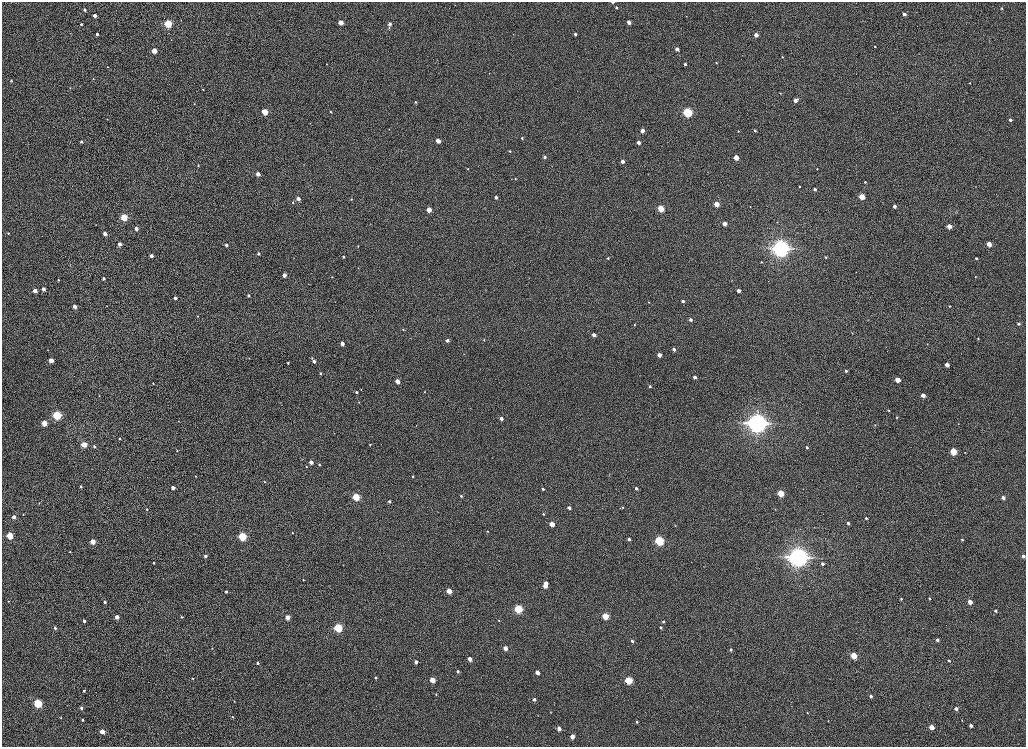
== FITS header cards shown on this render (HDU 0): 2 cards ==
NAXIS1  =                 2048
NAXIS2  =                 1489

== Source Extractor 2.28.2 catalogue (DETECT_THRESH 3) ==
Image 2048 x 1489 px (HDU 0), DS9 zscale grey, zoomed out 1/2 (1 PNG px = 2 x 2 image px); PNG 1028 x 749 px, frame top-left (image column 1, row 1489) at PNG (2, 2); no overlay
Background 1010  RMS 3.6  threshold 10.7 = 3 sigma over >= 5 px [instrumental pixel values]
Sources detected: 267; all 267 listed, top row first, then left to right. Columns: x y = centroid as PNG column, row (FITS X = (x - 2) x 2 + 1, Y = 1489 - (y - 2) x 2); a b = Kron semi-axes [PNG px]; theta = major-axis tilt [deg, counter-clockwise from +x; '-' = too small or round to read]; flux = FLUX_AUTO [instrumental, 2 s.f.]
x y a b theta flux
613 2 3 2 - 1000
616 8 3 2 - 1400
1002 8 2 2 - 830
85 10 3 3 - 2100
904 14 3 2 - 3600
95 15 3 2 - 4800
686 16 2 2 - 320
341 22 3 3 - 10000
629 22 3 3 - 6800
81 24 3 2 - 1100
168 24 3 3 - 70000
390 24 3 2 - 3600
389 27 3 2 - 470
97 34 3 3 - 1500
575 34 3 2 - 1700
756 35 3 3 - 8000
171 40 2 2 - 220
875 46 3 3 - 720
677 49 3 2 - 4200
154 51 3 3 - 18000
919 53 3 3 - 330
782 57 3 3 - 510
716 63 3 2 - 700
326 64 3 2 - 300
685 64 3 2 - 1800
108 67 3 2 - 360
489 73 3 2 - 250
93 79 3 2 - 380
11 81 3 2 - 1100
969 83 3 2 - 510
70 88 3 2 - 260
203 89 2 2 - 500
780 93 3 3 - 510
795 100 4 3 - 4700
416 102 2 2 - 720
194 104 3 2 - 350
265 112 3 3 - 29000
330 112 2 2 - 720
688 112 3 3 - 130000
107 119 3 2 - 250
1010 120 2 2 - 2400
310 123 3 2 - 230
389 129 2 2 - 330
642 131 3 3 - 6500
738 131 3 2 - 610
755 131 3 3 - 1400
522 138 3 2 - 930
438 141 3 3 - 11000
81 142 2 2 - 1400
638 143 3 2 - 4300
510 151 3 3 - 820
544 157 3 2 - 2100
736 157 3 3 - 17000
622 161 3 3 - 4200
198 166 3 2 - 600
467 169 3 2 - 440
817 169 3 3 - 610
258 174 3 3 - 6400
515 179 3 2 - 530
865 182 3 2 - 1100
799 186 3 2 - 850
815 189 3 2 - 2600
862 196 3 3 - 25000
496 197 3 2 - 2900
298 199 3 3 - 6200
351 199 3 2 - 640
293 202 3 3 - 810
716 204 3 3 - 14000
894 206 3 3 - 3700
750 207 2 2 - 290
661 208 3 3 - 31000
429 210 3 3 - 12000
124 217 3 3 - 41000
370 224 3 2 - 270
724 224 3 3 - 7900
96 225 3 2 - 310
949 226 3 3 - 11000
136 228 3 3 - 4700
8 233 3 2 - 750
105 234 3 3 - 5700
119 244 3 3 - 5100
989 244 3 3 - 12000
226 245 3 2 - 2300
358 246 2 2 - 420
780 248 6 6 - 380000
258 254 3 2 - 1400
151 256 3 2 - 3800
343 257 3 2 - 1000
826 257 3 3 - 880
608 258 2 2 - 720
976 258 2 2 - 1000
761 262 4 3 - 650
358 268 2 2 - 330
284 275 3 3 - 6200
332 277 2 2 - 350
975 277 3 2 - 420
104 278 3 3 - 2100
58 280 3 2 - 1000
768 281 3 2 - 300
43 289 3 2 - 3700
35 291 3 3 - 7700
738 291 3 3 - 5200
248 295 3 2 - 1700
175 298 3 3 - 2300
683 301 3 3 - 2500
649 302 3 2 - 450
75 306 3 3 - 5500
107 306 3 2 - 290
950 306 3 2 - 610
198 316 2 2 - 450
691 320 3 3 - 2700
1019 324 3 2 - 1800
634 325 3 3 - 480
403 329 2 2 - 430
852 333 3 2 - 410
594 335 3 2 - 4500
978 338 2 2 - 550
447 340 3 2 - 3400
484 340 2 2 - 520
342 343 3 3 - 5500
927 344 3 2 - 330
674 349 3 2 - 3200
659 355 3 3 - 5900
312 358 3 2 - 440
51 360 3 3 - 9900
314 361 3 2 - 4200
288 363 2 2 - 910
947 365 3 3 - 9100
846 371 3 3 - 2000
320 373 3 2 - 790
695 377 3 2 - 3700
897 380 3 3 - 15000
397 381 3 3 - 9900
153 383 3 2 - 620
650 386 3 2 - 1400
361 390 2 2 - 290
356 392 2 2 - 1500
424 392 3 2 - 350
923 395 3 3 - 8300
99 396 3 2 - 280
359 402 3 2 - 300
470 408 3 2 - 230
889 410 2 2 - 490
57 415 3 3 - 100000
897 417 3 2 - 650
501 419 3 3 - 4100
178 421 2 2 - 260
44 423 3 3 - 19000
757 423 7 7 - 450000
416 425 2 2 - 200
875 425 3 2 - 420
120 438 3 3 - 760
84 445 3 3 - 21000
370 445 2 2 - 530
94 446 4 3 - 1300
807 447 3 3 - 1300
177 451 3 2 - 460
953 452 3 3 - 36000
965 452 3 2 - 320
311 462 3 3 - 6200
319 465 3 3 - 840
306 467 3 2 - 440
609 474 3 2 - 250
195 476 3 2 - 400
413 476 2 2 - 590
264 482 2 2 - 430
81 487 3 3 - 1200
173 488 3 3 - 4200
636 488 3 3 - 2100
543 489 3 2 - 1400
975 489 3 2 - 270
741 493 2 2 - 270
780 493 3 3 - 36000
461 496 3 3 - 960
356 497 3 3 - 47000
1003 498 3 3 - 4300
389 501 3 3 - 1300
39 503 3 3 - 420
623 507 3 3 - 550
569 508 3 2 - 2600
147 509 3 3 - 830
775 509 3 2 - 430
23 514 3 2 - 380
543 514 3 3 - 820
14 517 3 3 - 4700
866 518 3 2 - 1100
848 523 3 3 - 2800
552 524 3 3 - 13000
675 526 3 2 - 390
487 531 2 2 - 530
292 533 3 2 - 490
10 536 3 3 - 32000
242 536 3 3 - 72000
629 539 3 3 - 2300
962 540 3 2 - 1000
659 541 4 3 - 110000
93 542 3 3 - 16000
70 552 3 2 - 470
205 556 3 3 - 2100
1023 556 3 3 - 2800
797 557 6 6 - 570000
801 557 3 3 - 270000
5 563 2 2 - 240
154 563 2 2 - 680
822 564 2 2 - 2200
343 565 3 2 - 210
303 580 2 2 - 550
546 583 3 2 - 4100
545 586 3 3 - 8900
449 591 3 3 - 16000
226 592 3 2 - 1700
929 598 3 3 - 940
901 599 3 3 - 840
8 601 3 3 - 510
105 602 2 2 - 1300
970 602 3 3 - 12000
518 609 3 3 - 79000
995 611 3 2 - 2000
605 616 3 3 - 33000
117 617 3 3 - 6400
181 617 3 2 - 720
287 617 3 3 - 10000
84 621 3 2 - 2600
499 621 3 2 - 530
663 622 3 3 - 1200
55 628 3 2 - 1100
338 628 3 3 - 85000
661 628 3 3 - 1300
937 640 3 3 - 2900
632 641 3 3 - 1900
212 648 3 2 - 340
505 648 3 3 - 9600
731 650 3 3 - 1700
854 656 3 3 - 27000
470 659 3 3 - 7600
949 661 3 3 - 910
416 662 3 3 - 3900
258 663 3 2 - 1800
458 671 3 2 - 1500
537 672 3 3 - 7000
193 678 2 2 - 550
375 678 2 2 - 1300
432 680 3 3 - 16000
628 680 4 3 - 54000
84 691 2 2 - 1700
436 694 3 2 - 410
871 696 3 3 - 2500
534 699 3 2 - 2500
234 701 2 2 - 320
38 703 3 3 - 80000
81 708 3 2 - 2100
956 709 3 3 - 4000
551 712 2 2 - 260
807 713 3 3 - 590
538 715 3 2 - 230
233 717 3 2 - 640
61 718 3 2 - 480
83 720 2 2 - 1100
962 720 3 2 - 460
828 721 4 2 - 320
637 722 3 3 - 910
971 725 3 3 - 3200
932 727 3 3 - 13000
559 729 3 3 - 6300
102 731 3 3 - 11000
572 737 3 3 - 8600
1018 744 2 2 - 240
At the frame edge (FLAGS 8, measured only in part): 1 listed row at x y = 613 2

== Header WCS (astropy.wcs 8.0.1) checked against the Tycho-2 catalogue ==
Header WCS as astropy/WCSLIB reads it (CRVAL/CRPIX/CD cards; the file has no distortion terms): RA---TAN/DEC--TAN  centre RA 23:46:21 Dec +44:53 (356.59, +44.88 deg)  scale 0.396 arcsec/px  FOV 13.5' x 9.8'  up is +165 deg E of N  parity normal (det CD < 0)
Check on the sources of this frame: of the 60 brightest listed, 3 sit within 1.5 arcsec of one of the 8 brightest Tycho-2 stars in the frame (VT <= 12.57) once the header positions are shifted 1.58 arcsec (0.69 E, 1.42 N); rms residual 0.27 arcsec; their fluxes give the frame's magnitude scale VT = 24.72 - 2.5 log10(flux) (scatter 0.17 mag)
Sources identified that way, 3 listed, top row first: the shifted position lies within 1.5 arcsec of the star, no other Tycho-2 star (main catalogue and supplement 1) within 3.0 arcsec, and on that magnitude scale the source's flux lands within +1.5 / -3 mag of the star's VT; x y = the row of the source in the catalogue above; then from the Tycho-2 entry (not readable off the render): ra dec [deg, ICRS J2000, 3 dp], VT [Tycho-2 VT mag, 2 dp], TYC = Tycho-2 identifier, HIP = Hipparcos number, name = IAU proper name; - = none
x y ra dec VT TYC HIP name
780 248 356.677 +44.869 10.77 3244-228-1 - -
757 423 356.656 +44.905 10.39 3244-121-1 - -
797 557 356.657 +44.935 10.49 3244-610-1 - -